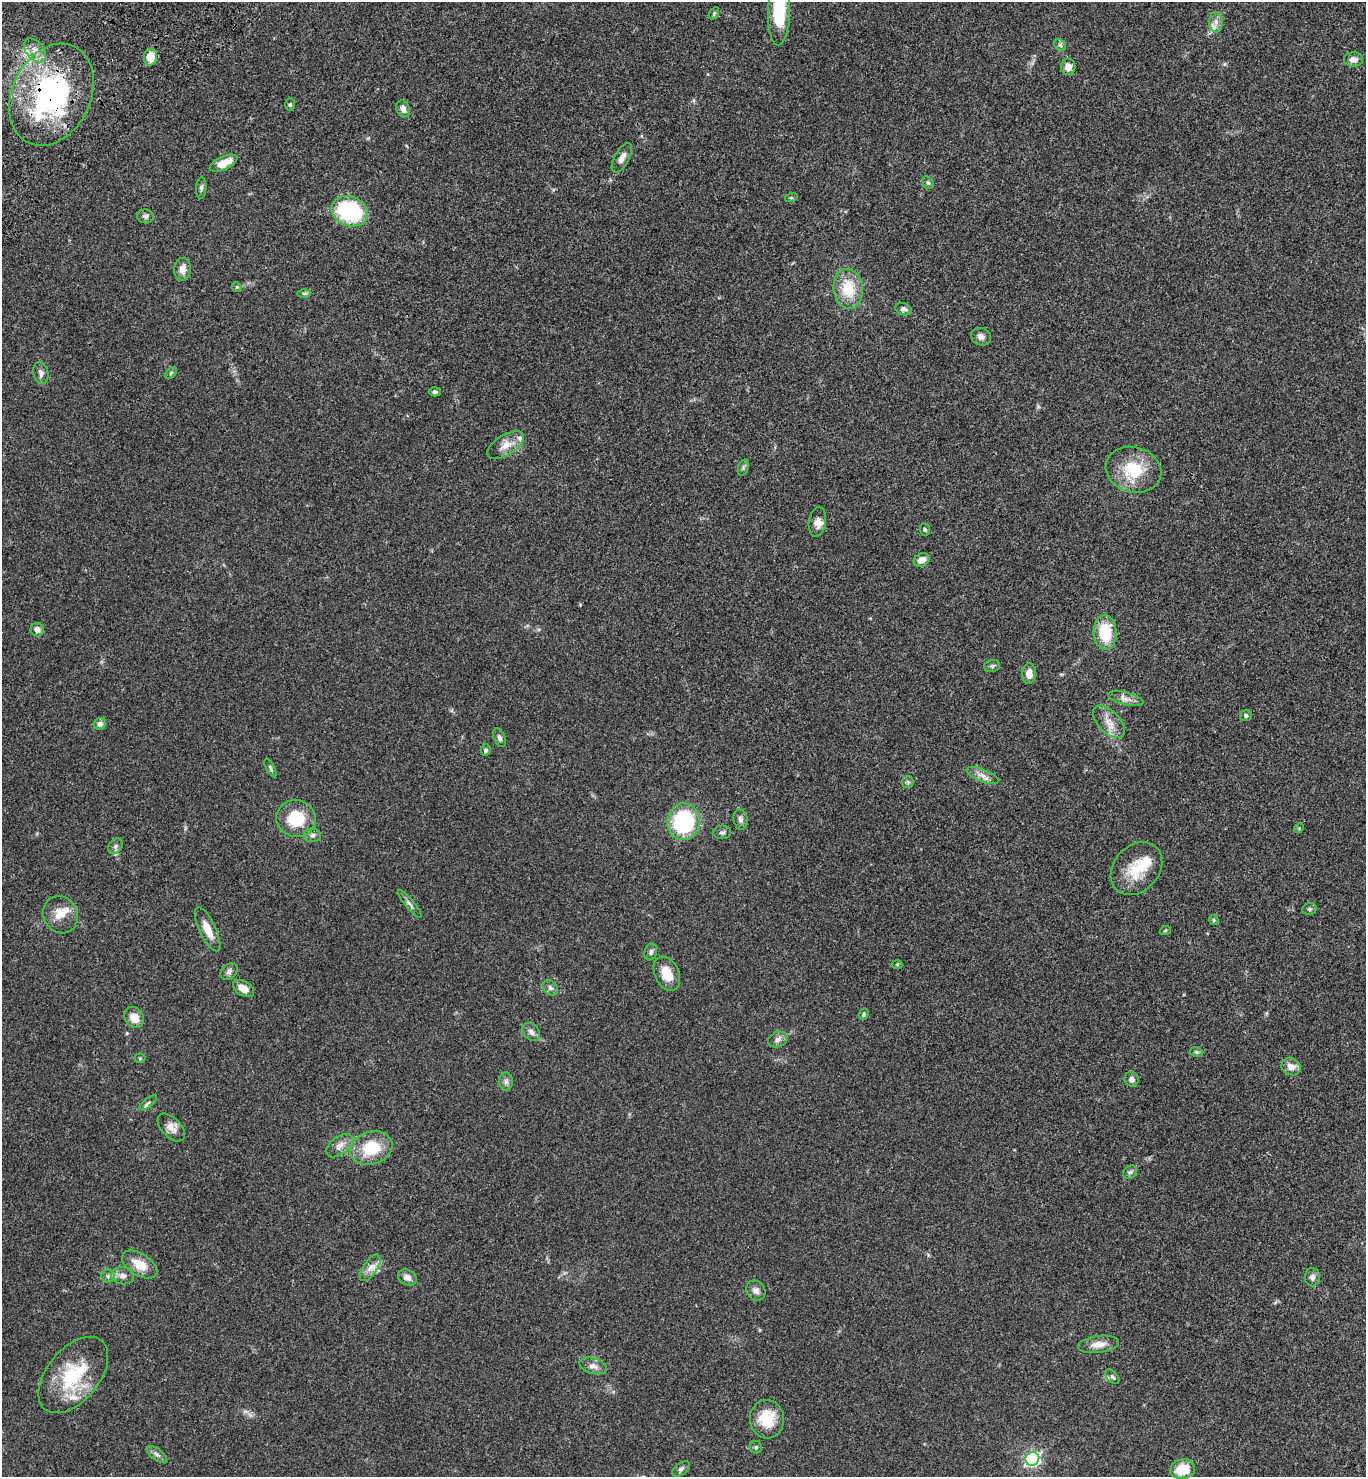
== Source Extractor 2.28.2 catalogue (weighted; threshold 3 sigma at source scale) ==
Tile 11 of 4 x 4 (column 3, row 3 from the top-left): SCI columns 2972-4335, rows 1579-3053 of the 6082 x 6105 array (HDU 1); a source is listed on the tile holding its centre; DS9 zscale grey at full resolution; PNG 1368 x 1479 px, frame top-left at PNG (2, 2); each listed source drawn as its Kron ellipse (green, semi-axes under 4 px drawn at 4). Shown black and unused: <1% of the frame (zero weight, under 3 of 4 exposures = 6% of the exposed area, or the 3 px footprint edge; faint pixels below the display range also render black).
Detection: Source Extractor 2.28.2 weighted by HDU 2 'WHT'; one run over the whole footprint, this tile lists its part. Background 0.0474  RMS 0.0054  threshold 0.0244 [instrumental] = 3 sigma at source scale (4.5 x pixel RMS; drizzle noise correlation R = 1.50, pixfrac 1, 0.05/0.05 arcsec/px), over >= 5 px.
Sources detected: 103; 6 inside a brighter listed object's ellipse — not listed separately; the other 97 listed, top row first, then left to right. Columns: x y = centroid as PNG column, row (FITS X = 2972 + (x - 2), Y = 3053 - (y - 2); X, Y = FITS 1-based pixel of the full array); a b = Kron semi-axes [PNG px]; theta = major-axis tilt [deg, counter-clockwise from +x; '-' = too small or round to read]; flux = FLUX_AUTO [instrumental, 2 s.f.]
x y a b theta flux
779 12 33 11 88 25
714 13 7 4 57 0.66
1216 22 10 7 -90 2.7
1060 45 7 5 -45 1
35 50 14 8 -50 4.6
151 57 8 6 85 9.2
1353 59 9 7 3 3
1068 67 8 7 - 4.3
51 95 53 39 64 110
290 105 6 5 - 0.83
403 109 9 6 -65 2.4
622 158 16 7 61 3.3
223 163 15 6 24 7.7
928 183 7 4 -52 0.86
201 188 10 5 86 1.3
791 198 6 4 18 0.67
350 211 19 14 -19 47
145 216 8 7 - 1.5
182 269 11 8 85 4
237 287 5 4 - 0.6
848 289 20 15 -83 16
304 293 7 4 1 0.83
904 309 8 6 -18 1.6
981 337 10 8 -23 2.5
41 373 11 7 -77 2.1
171 373 7 4 45 0.76
435 392 6 4 2 1.1
506 445 20 10 32 5.8
743 467 8 5 71 1.1
1133 470 28 22 -16 21
817 522 15 8 82 3.5
925 529 6 5 - 0.73
922 560 8 6 28 3.9
37 630 7 6 - 2.8
1105 632 17 11 -86 19
992 666 8 5 15 1.1
1029 674 10 7 88 4.1
1126 699 18 6 -13 3.2
1246 715 6 5 - 0.98
1109 722 20 11 -46 6.1
100 724 6 5 - 2.1
499 738 10 5 -65 1.4
486 750 6 5 - 1.1
270 768 10 4 -63 0.94
983 776 17 6 -23 3.2
908 782 6 6 - 1
296 819 20 18 -13 18
740 819 10 7 -80 1.9
684 822 18 16 83 55
1299 828 5 4 - 0.58
722 832 9 6 4 1.4
312 835 8 7 - 1.6
115 846 8 6 54 1.6
1136 869 29 22 47 16
410 904 18 4 -50 1.8
1309 909 7 5 15 1.1
60 915 19 16 -63 7.5
1214 920 5 4 - 0.67
208 929 24 8 -65 6.9
1165 931 6 3 20 0.5
651 952 8 6 71 1.3
897 964 6 4 1 0.62
229 971 10 7 42 1.7
667 974 18 12 -65 9.1
244 988 11 7 -32 4.7
550 988 8 6 -46 1.6
864 1014 6 5 - 0.84
134 1017 11 9 -60 5.9
531 1032 10 7 -46 2.1
778 1040 10 7 23 2.2
1196 1052 6 4 -11 0.67
140 1058 5 5 - 0.65
1291 1067 10 8 -24 4.1
1131 1079 7 7 - 2.1
506 1082 9 7 90 1.7
148 1103 10 4 39 1.3
171 1127 17 9 -47 4.1
339 1146 15 9 37 3.7
371 1148 21 16 18 19
1130 1172 7 6 - 1.1
140 1264 20 11 -32 8.7
370 1268 15 7 56 3.7
108 1276 6 6 - 1.4
123 1276 11 8 -7 2.9
407 1277 10 7 -28 2.8
1312 1277 9 7 -89 2.1
756 1291 10 9 - 2.5
1098 1344 21 8 8 5.4
593 1366 14 8 -15 3.1
73 1375 44 26 50 33
1112 1377 9 5 -44 1.1
767 1419 19 17 -85 14
756 1447 6 6 - 1
157 1454 12 5 -38 1.8
1032 1459 7 6 - 120
681 1469 10 6 35 1.4
1183 1469 12 10 9 12
Overlapping masked pixels (flux is a lower limit): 1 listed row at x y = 51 95
Isophote crosses this tile's border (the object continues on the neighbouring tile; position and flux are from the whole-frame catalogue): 1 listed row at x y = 779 12